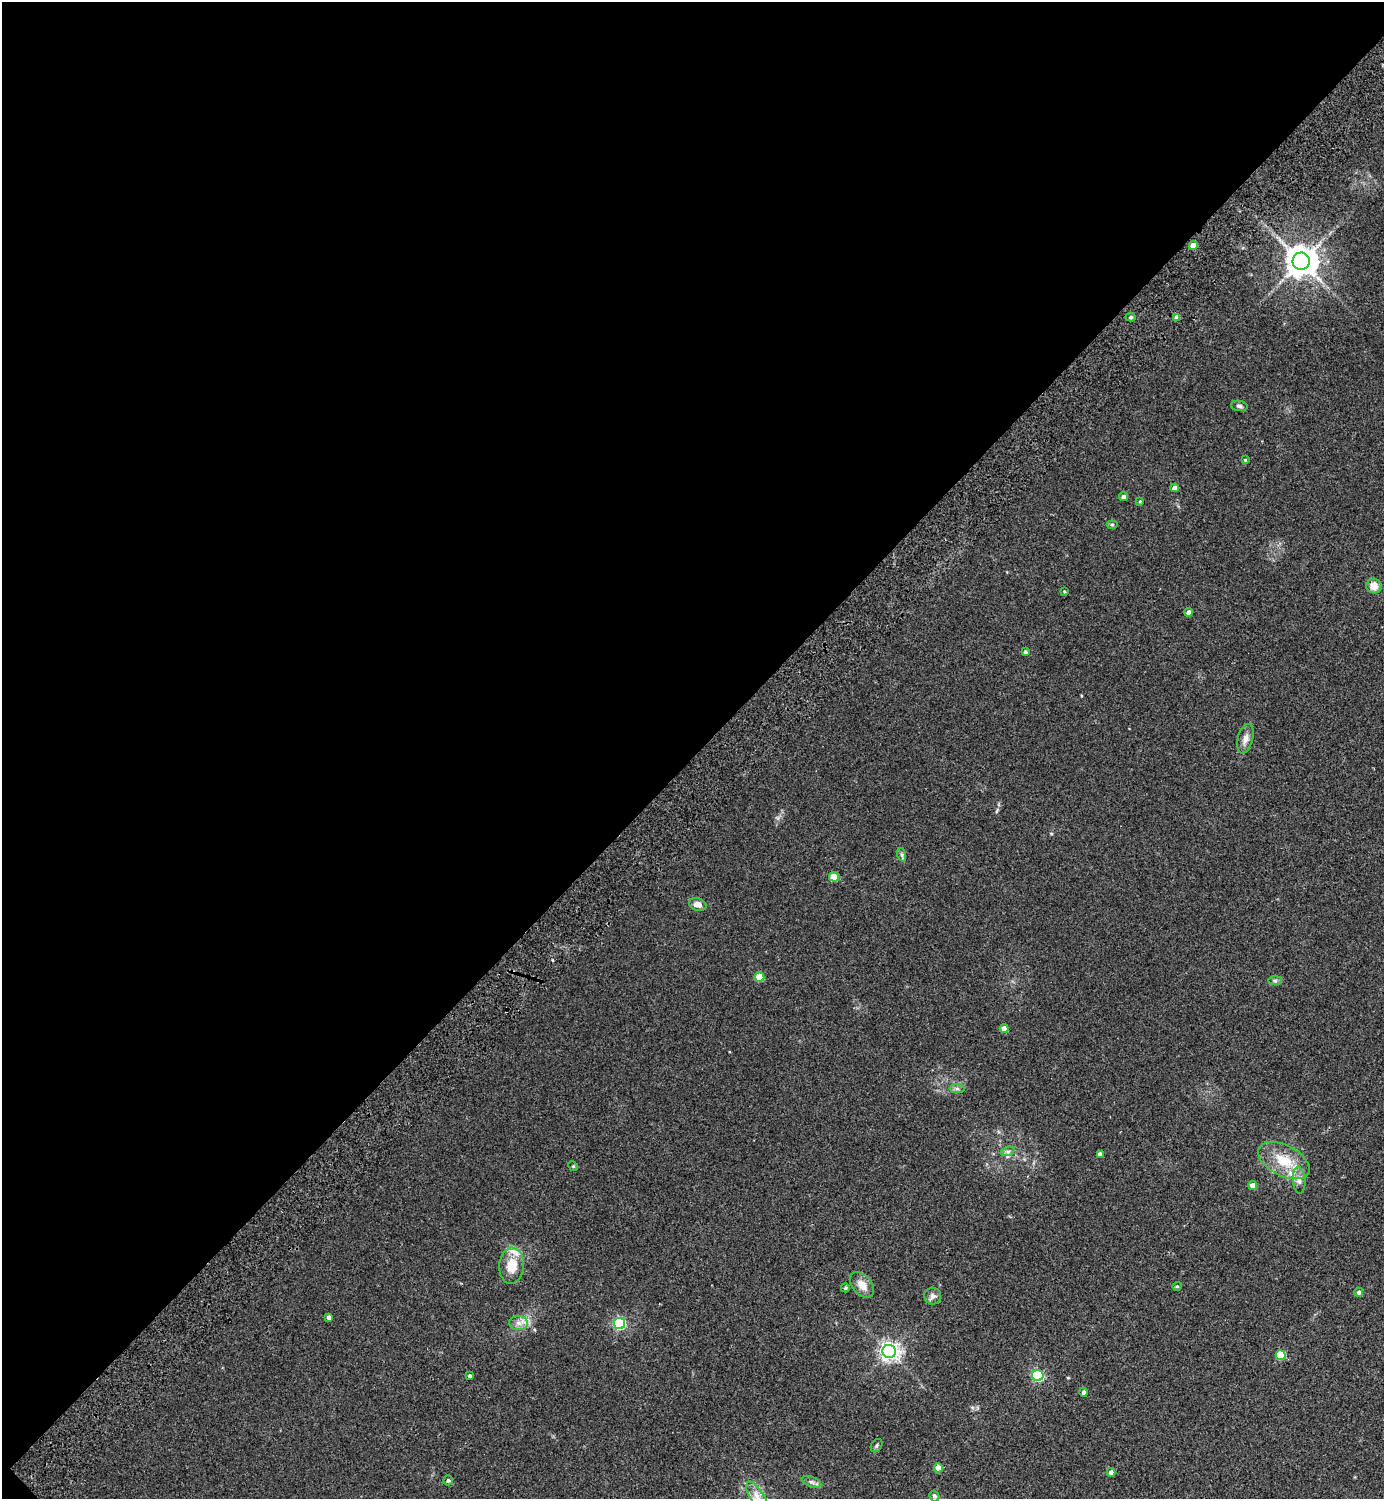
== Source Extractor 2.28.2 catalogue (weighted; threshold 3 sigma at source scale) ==
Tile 5 of 4 x 4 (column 1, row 2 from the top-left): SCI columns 202-1583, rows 3036-4532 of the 6072 x 6072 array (HDU 1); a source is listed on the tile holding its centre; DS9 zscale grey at full resolution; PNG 1386 x 1501 px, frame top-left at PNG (2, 2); each listed source drawn as its Kron ellipse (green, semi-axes under 4 px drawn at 4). Shown black and unused: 51% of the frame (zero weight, under 2 of 3 exposures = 3% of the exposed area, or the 3 px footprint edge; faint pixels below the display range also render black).
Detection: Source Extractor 2.28.2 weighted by HDU 2 'WHT'; one run over the whole footprint, this tile lists its part. Background 0.0481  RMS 0.0088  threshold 0.0397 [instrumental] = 3 sigma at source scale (4.5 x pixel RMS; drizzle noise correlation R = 1.50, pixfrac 1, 0.05/0.05 arcsec/px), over >= 5 px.
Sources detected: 50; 1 inside a brighter listed object's ellipse — not listed separately; the other 49 listed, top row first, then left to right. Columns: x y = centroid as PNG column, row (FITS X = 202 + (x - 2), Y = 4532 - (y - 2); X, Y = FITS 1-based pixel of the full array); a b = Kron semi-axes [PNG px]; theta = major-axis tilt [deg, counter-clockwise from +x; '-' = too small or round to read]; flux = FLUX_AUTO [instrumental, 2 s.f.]
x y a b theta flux
1193 245 4 4 - 9
1301 261 8 8 - 1500
1131 317 5 4 - 1.8
1177 317 4 4 - 6.1
1239 406 8 5 -8 2
1245 460 4 3 - 0.87
1175 488 4 4 - 5.6
1123 497 4 4 - 2.8
1140 501 4 4 - 0.82
1112 524 6 4 0 1
1374 586 8 7 - 8.7
1064 591 4 3 - 0.8
1189 612 4 4 - 3.7
1025 652 4 4 - 1.5
1245 739 15 7 75 5.6
902 855 7 4 -72 1.5
834 877 5 4 - 22
698 904 9 6 -16 4.9
759 977 5 5 - 24
1275 980 7 4 0 1.7
1004 1029 4 4 - 8.3
957 1089 7 4 -1 2
1008 1151 7 4 19 1.9
1100 1154 4 4 - 4.2
1284 1161 28 15 -27 25
573 1166 5 4 - 0.96
1299 1180 13 6 -86 4.5
1253 1185 4 4 - 6.8
512 1266 18 12 86 18
862 1285 15 9 -49 8.8
1177 1286 4 4 - 0.87
845 1288 4 4 - 1.1
1359 1292 4 4 - 2.4
933 1296 8 8 - 3.4
329 1317 4 4 - 2.8
518 1323 9 7 -2 4.6
619 1324 6 5 - 110
889 1351 7 6 - 400
1281 1355 5 4 - 32
1038 1375 5 5 - 87
470 1376 3 3 - 1.8
1083 1392 4 4 - 2.7
877 1446 7 5 57 1.7
938 1468 4 4 - 9.2
1111 1472 4 4 - 4.6
448 1480 5 5 - 1.5
811 1482 10 5 -21 2.4
757 1496 16 6 -57 6.5
934 1496 6 4 -61 1.7